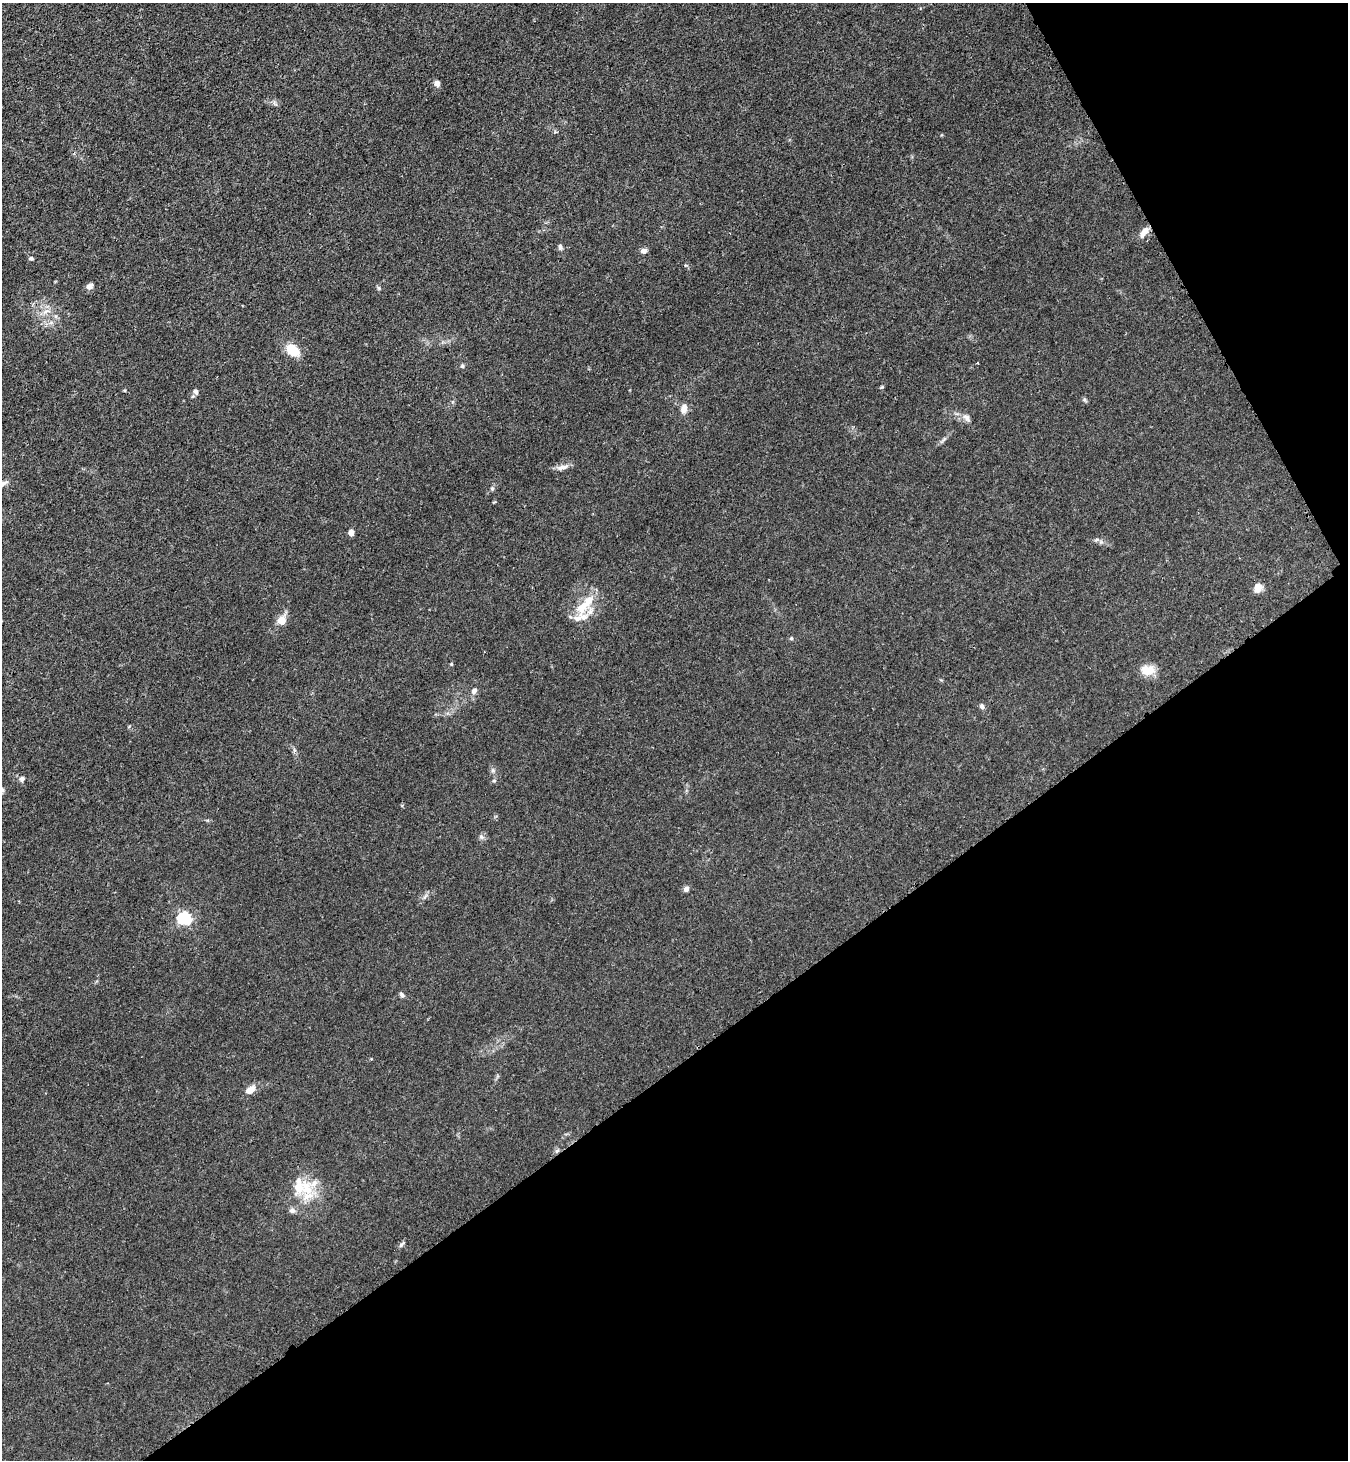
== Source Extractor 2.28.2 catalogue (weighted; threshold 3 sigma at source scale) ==
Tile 12 of 4 x 4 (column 4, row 3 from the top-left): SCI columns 4222-5567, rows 1490-2947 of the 5889 x 5896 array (HDU 1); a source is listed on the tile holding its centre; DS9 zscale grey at full resolution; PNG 1350 x 1462 px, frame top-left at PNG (2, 3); no overlay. Shown black and unused: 32% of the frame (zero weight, under 3 of 4 exposures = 3% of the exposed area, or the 3 px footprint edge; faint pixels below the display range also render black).
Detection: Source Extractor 2.28.2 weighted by HDU 2 'WHT'; one run over the whole footprint, this tile lists its part. Background 0.0145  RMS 0.0026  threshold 0.0118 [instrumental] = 3 sigma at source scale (4.5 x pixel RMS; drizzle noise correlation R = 1.50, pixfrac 1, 0.05/0.05 arcsec/px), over >= 5 px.
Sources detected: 43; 5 inside a brighter listed object's ellipse — not listed separately; the other 38 listed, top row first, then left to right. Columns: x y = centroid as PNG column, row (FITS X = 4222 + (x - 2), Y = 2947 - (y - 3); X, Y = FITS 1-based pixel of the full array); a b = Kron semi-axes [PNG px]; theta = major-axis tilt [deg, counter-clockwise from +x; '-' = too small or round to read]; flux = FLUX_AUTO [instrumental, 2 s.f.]
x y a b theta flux
437 83 8 7 - 0.91
1144 231 14 7 52 2.1
560 247 8 5 -83 0.59
644 251 6 5 - 1.3
31 258 5 4 - 0.53
90 286 10 7 36 1
46 311 10 4 13 0.92
294 351 17 11 -21 4.6
462 366 6 5 - 0.4
882 387 6 4 33 0.27
195 391 7 6 - 0.82
684 408 12 8 81 1.7
966 418 14 7 -53 1.2
562 467 19 6 13 1.4
4 483 9 6 17 0.92
492 488 6 5 - 0.46
351 532 6 5 - 1.3
1096 540 7 4 31 0.47
1258 588 11 8 73 2.2
588 601 26 13 59 6
282 620 11 11 - 2.5
791 638 5 4 - 0.33
451 664 4 4 - 0.28
1148 670 18 12 0 3.7
474 691 10 7 51 0.96
982 706 7 6 - 0.71
294 750 7 4 -71 0.48
493 770 6 6 - 0.53
22 779 7 5 45 0.77
494 781 5 5 - 0.38
481 837 7 5 -45 0.6
686 889 7 6 - 0.77
185 918 6 5 - 47
402 995 7 5 -44 0.63
250 1090 9 6 38 2.7
306 1188 28 17 -66 7.9
292 1210 8 7 - 0.95
401 1244 11 4 52 0.55